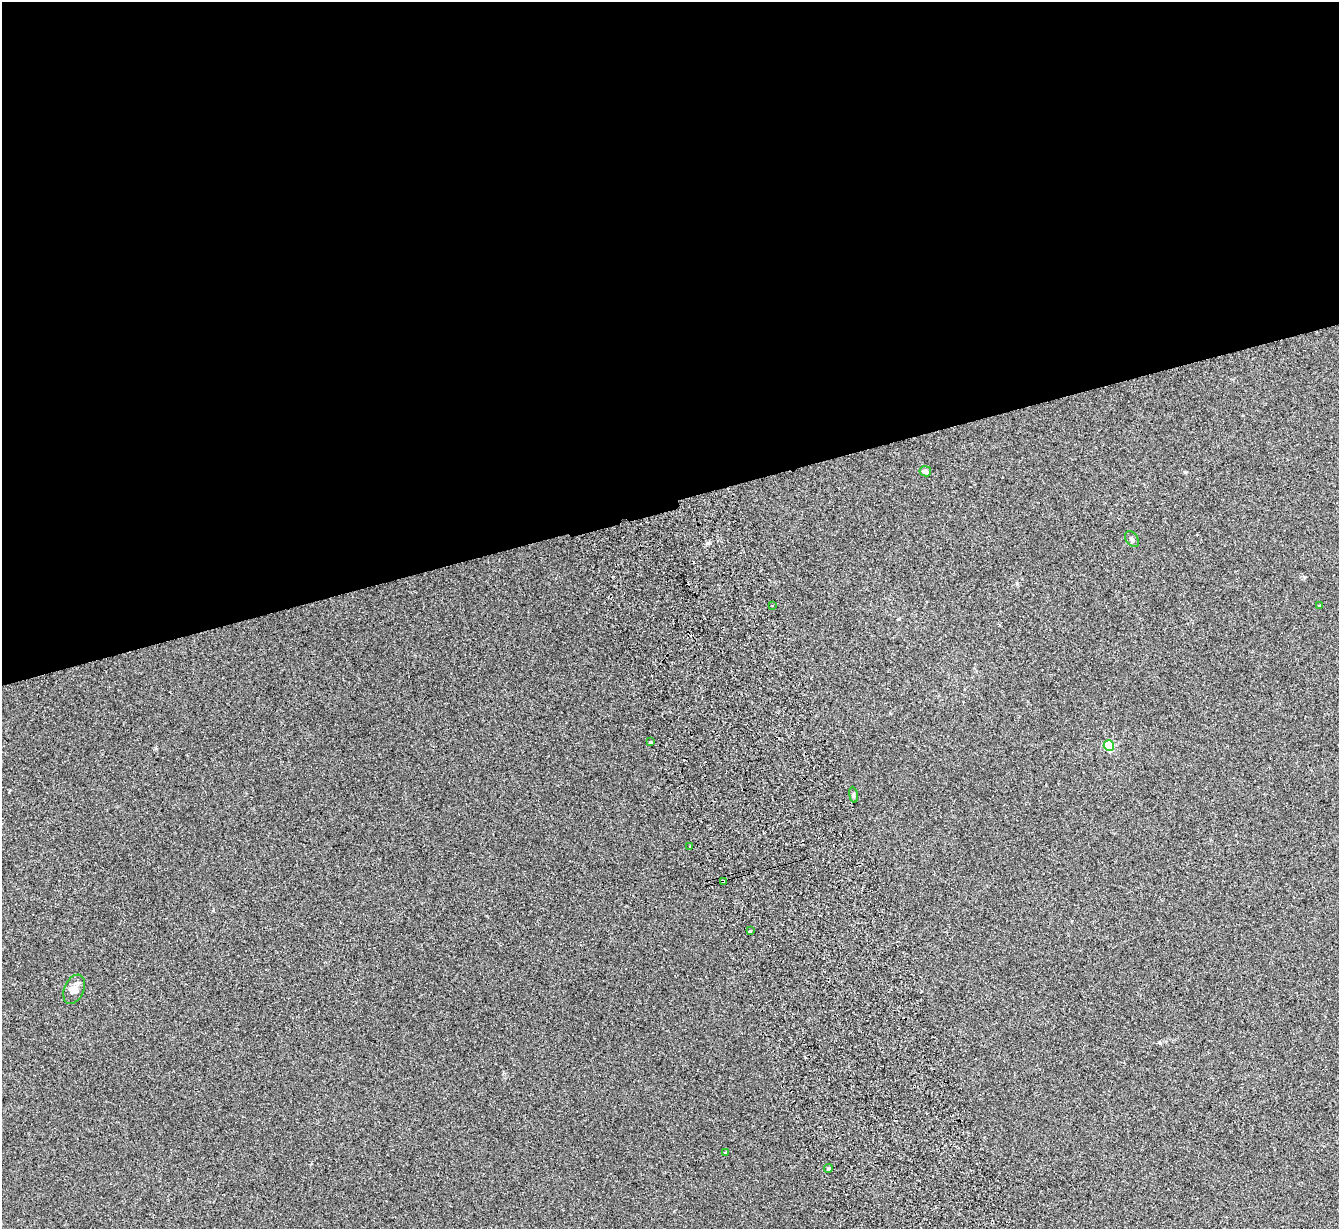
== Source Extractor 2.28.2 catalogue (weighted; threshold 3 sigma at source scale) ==
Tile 2 of 4 x 4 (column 2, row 1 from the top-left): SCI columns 1394-2730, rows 3853-5079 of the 5459 x 5375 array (HDU 1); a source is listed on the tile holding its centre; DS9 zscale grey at full resolution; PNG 1341 x 1231 px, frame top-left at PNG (2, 2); each listed source drawn as its Kron ellipse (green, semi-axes under 4 px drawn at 4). Shown black and unused: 41% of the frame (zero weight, under 2 of 3 exposures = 3% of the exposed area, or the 3 px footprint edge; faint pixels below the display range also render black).
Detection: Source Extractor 2.28.2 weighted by HDU 2 'WHT'; one run over the whole footprint, this tile lists its part. Background 0.0807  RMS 0.0082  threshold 0.037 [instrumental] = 3 sigma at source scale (4.5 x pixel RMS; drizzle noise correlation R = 1.50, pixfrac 1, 0.05/0.05 arcsec/px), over >= 5 px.
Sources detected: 15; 2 cosmic-ray / hot-pixel residue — neither listed nor drawn; the other 13 listed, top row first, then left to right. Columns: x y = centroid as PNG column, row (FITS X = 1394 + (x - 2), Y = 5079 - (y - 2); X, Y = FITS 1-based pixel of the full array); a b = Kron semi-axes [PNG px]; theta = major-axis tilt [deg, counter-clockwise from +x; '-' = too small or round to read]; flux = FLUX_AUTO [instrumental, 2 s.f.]
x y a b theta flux
925 471 6 5 - 3.1
1132 539 9 6 -55 2
772 605 3 2 - 0.71
1320 606 3 3 - 1.6
650 742 3 3 - 0.92
1109 746 5 5 - 50
853 795 8 4 -82 1.2
690 846 3 2 - 0.75
723 881 3 3 - 2.2
750 931 3 3 - 6.6
74 989 15 9 66 5.3
726 1153 3 3 - 2.2
828 1169 4 4 - 1.3
Overlapping masked pixels (flux is a lower limit): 1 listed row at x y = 723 881
Unlisted compact peaks at least as high as the median listed source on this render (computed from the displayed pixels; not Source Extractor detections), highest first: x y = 1185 472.